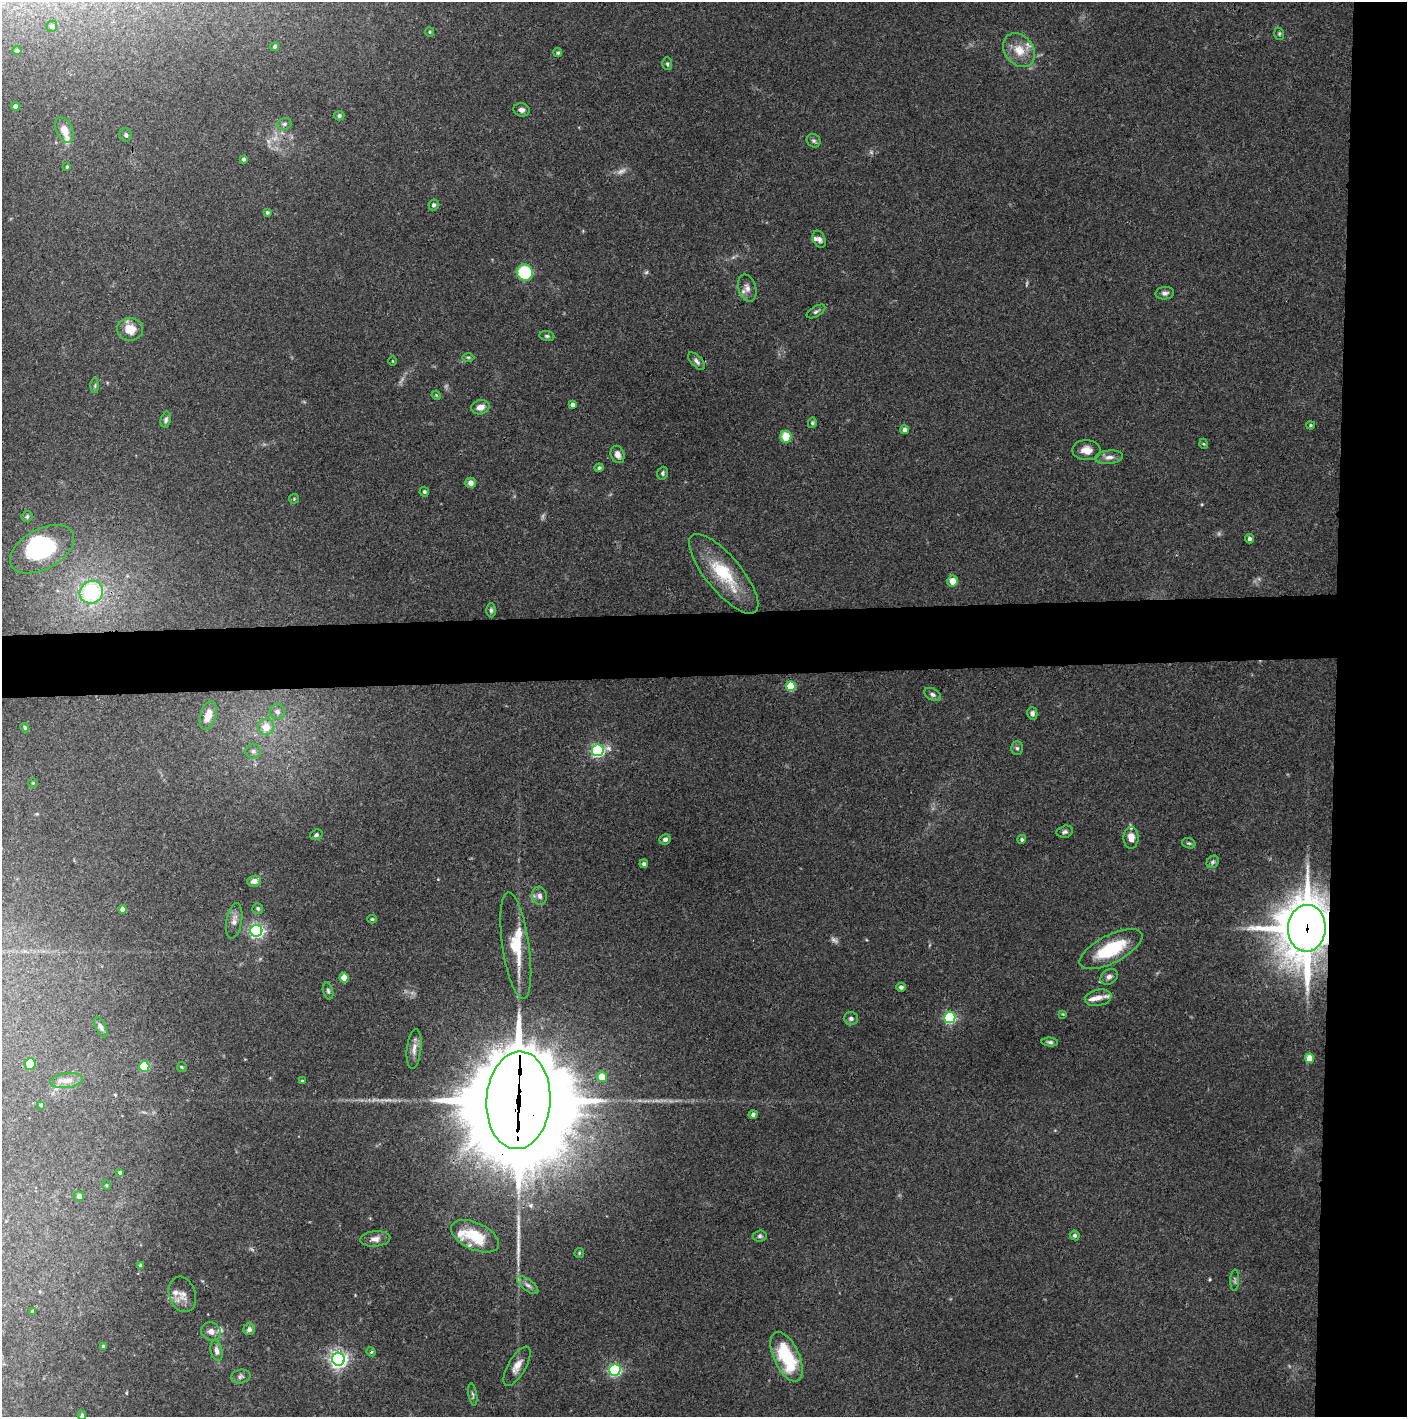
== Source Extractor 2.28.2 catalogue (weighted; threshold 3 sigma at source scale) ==
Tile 6 of 3 x 3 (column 3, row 2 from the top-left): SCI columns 2813-4217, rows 1415-2829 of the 4221 x 4244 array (HDU 1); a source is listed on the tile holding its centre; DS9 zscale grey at full resolution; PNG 1409 x 1419 px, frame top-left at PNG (2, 2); each listed source drawn as its Kron ellipse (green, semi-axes under 4 px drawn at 4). Shown black and unused: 9% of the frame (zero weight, under 3 of 4 exposures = <1% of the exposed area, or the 3 px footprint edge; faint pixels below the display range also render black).
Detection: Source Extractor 2.28.2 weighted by HDU 2 'WHT'; one run over the whole footprint, this tile lists its part. Background 0.0746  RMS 0.0055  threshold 0.0249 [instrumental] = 3 sigma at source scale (4.5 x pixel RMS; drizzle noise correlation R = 1.50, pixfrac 1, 0.05/0.05 arcsec/px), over >= 5 px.
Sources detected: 149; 7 too faint to see at this stretch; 1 inside a brighter object's white glare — neither listed nor drawn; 12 inside a brighter listed object's ellipse — not listed separately; the other 129 listed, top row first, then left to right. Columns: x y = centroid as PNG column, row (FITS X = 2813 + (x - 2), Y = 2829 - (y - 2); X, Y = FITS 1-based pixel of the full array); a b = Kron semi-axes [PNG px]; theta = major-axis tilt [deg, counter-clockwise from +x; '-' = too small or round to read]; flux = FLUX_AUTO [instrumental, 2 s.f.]
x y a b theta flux
52 26 5 5 - 2.4
430 32 5 4 - 0.65
1279 34 6 5 - 0.88
275 46 5 4 - 1.1
17 50 4 4 - 1.4
1019 50 18 14 -52 9.6
558 53 4 4 - 0.92
667 64 6 5 - 0.97
15 106 4 4 - 1.6
522 110 8 6 -15 2.1
339 116 5 5 - 1.1
284 124 7 5 15 1.3
64 130 13 8 -65 5.3
126 135 6 6 - 1.5
814 141 7 6 - 1.4
244 159 3 3 - 1.1
67 167 4 3 - 0.69
434 205 5 5 - 1.5
267 213 3 3 - 0.95
819 239 9 6 -66 2.1
525 272 8 8 - 33
747 288 14 8 -73 3.6
1165 293 9 6 5 2
816 311 10 5 30 1.4
130 329 13 11 1 8.7
547 336 7 5 -9 1.1
468 357 6 4 -1 0.74
392 361 5 3 - 0.46
697 361 11 5 -46 1.8
95 386 7 4 90 0.86
436 395 5 3 - 0.5
572 405 4 4 - 2.2
480 407 9 7 11 3.7
166 419 8 5 78 1.4
812 423 5 4 - 0.83
1311 425 4 3 - 0.71
905 430 4 4 - 2.5
786 437 6 5 - 13
1204 444 5 3 - 0.52
1086 450 14 10 -2 5.4
617 454 9 6 -67 3.3
1109 457 14 6 6 3.2
599 468 4 4 - 1.1
663 473 6 5 - 1
470 483 5 5 - 3.4
424 492 5 4 - 1
294 499 5 4 - 0.66
27 516 6 5 - 1.3
1249 539 5 4 - 1.8
42 549 35 20 28 57
724 574 49 17 -50 30
952 581 5 5 - 7.1
91 592 12 11 - 47
491 610 7 4 -90 1.1
791 686 5 5 - 23
932 694 9 5 -28 1.8
277 712 8 7 - 2.6
1032 713 6 5 - 1.7
208 715 15 7 73 6.9
266 727 8 8 - 8.6
25 728 5 4 - 0.88
1017 748 7 6 - 1.3
598 750 6 5 - 98
253 751 8 7 - 2.1
33 783 4 4 - 0.62
1065 832 8 6 13 1.5
316 835 6 5 - 1.2
1131 838 11 7 -90 5
665 839 6 5 - 1.8
1022 839 4 4 - 1.1
1189 843 7 5 -18 0.93
1213 862 7 5 46 1.3
644 864 4 4 - 1.3
254 881 7 5 10 2.8
540 896 9 7 -77 2.6
258 908 5 5 - 1
122 909 4 4 - 3.4
372 919 5 4 - 0.76
234 921 18 7 80 3.5
1307 928 23 19 86 2100
256 931 6 6 - 140
516 946 54 13 -82 18
1111 949 34 14 27 31
1109 977 9 7 32 2.3
344 978 5 4 - 9.3
901 987 5 4 - 1.2
328 991 8 5 -75 1.2
1098 998 13 8 12 4.7
1063 1014 4 4 - 0.47
950 1017 6 5 - 75
851 1018 7 6 - 1.6
101 1027 11 5 -63 1.7
1050 1042 8 4 -5 1.3
414 1049 20 7 84 3.9
1310 1058 5 4 - 8.6
30 1064 6 5 - 15
144 1066 5 5 - 34
182 1067 5 5 - 0.69
602 1077 5 5 - 9.1
66 1081 16 7 7 4.8
302 1081 3 3 - 0.8
518 1100 49 32 86 17000
41 1105 4 4 - 0.68
753 1114 4 4 - 1.7
120 1172 3 3 - 1.1
106 1185 5 3 - 0.49
79 1196 5 5 - 2.3
1075 1235 5 4 - 1.3
475 1236 26 13 -25 21
760 1236 7 5 6 1.2
375 1239 15 8 5 3.6
579 1253 5 4 - 0.69
140 1265 3 3 - 0.99
1235 1280 11 3 88 0.91
528 1285 13 5 -38 2.4
182 1294 18 13 -72 5.6
32 1311 4 3 - 0.63
249 1329 6 5 - 2
211 1331 10 9 - 3.3
103 1346 3 3 - 0.94
217 1351 10 6 -76 2.7
371 1352 5 4 - 0.86
787 1357 27 13 -65 36
338 1359 6 6 - 250
517 1366 22 9 60 5.4
615 1370 6 5 - 83
241 1377 10 6 13 1.8
473 1395 11 3 -80 1.1
82 1415 4 4 - 0.81
Overlapping masked pixels (flux is a lower limit): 2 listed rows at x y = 1307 928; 518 1100
Isophote crosses this tile's border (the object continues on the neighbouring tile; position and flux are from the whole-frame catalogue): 1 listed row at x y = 82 1415